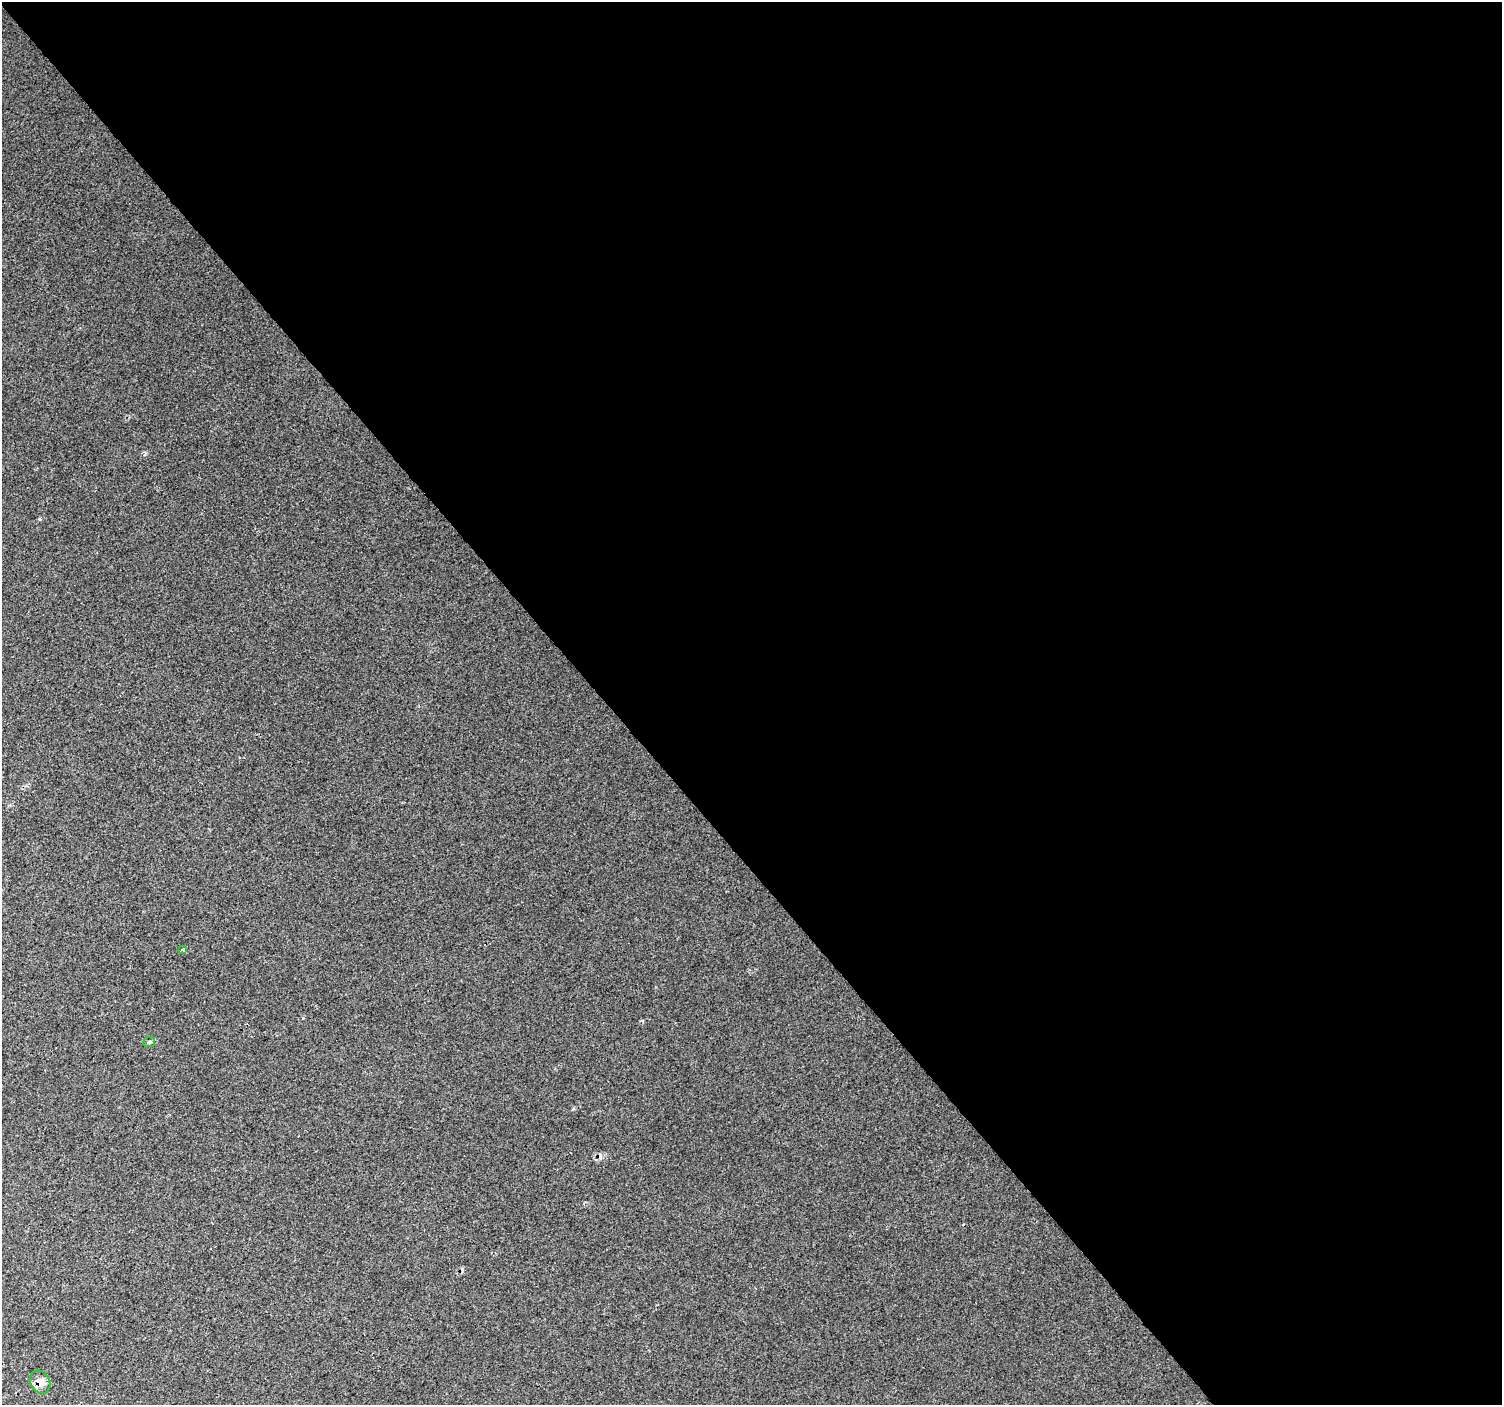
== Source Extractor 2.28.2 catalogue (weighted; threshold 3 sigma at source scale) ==
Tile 8 of 4 x 4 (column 4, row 2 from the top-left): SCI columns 4504-6003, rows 3009-4411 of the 6047 x 5990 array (HDU 1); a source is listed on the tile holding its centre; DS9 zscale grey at full resolution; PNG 1504 x 1407 px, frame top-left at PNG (2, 2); each listed source drawn as its Kron ellipse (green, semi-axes under 4 px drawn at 4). Shown black and unused: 60% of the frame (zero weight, under 2 of 3 exposures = <1% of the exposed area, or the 3 px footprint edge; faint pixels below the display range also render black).
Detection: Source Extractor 2.28.2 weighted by HDU 2 'WHT'; one run over the whole footprint, this tile lists its part. Background 0.016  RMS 0.0078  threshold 0.0351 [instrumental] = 3 sigma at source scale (4.5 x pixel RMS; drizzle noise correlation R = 1.50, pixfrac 1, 0.0396/0.0396 arcsec/px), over >= 5 px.
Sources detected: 4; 1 cosmic-ray / hot-pixel residue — neither listed nor drawn; the other 3 listed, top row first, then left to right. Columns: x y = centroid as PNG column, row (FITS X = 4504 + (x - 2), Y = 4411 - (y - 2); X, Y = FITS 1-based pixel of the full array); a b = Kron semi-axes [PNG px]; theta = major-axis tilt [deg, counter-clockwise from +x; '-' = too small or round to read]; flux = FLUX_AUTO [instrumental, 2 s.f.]
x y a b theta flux
183 949 4 3 - 1.8
149 1042 6 5 - 1.4
40 1382 12 9 -58 6.4
Overlapping masked pixels (flux is a lower limit): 1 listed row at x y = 40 1382